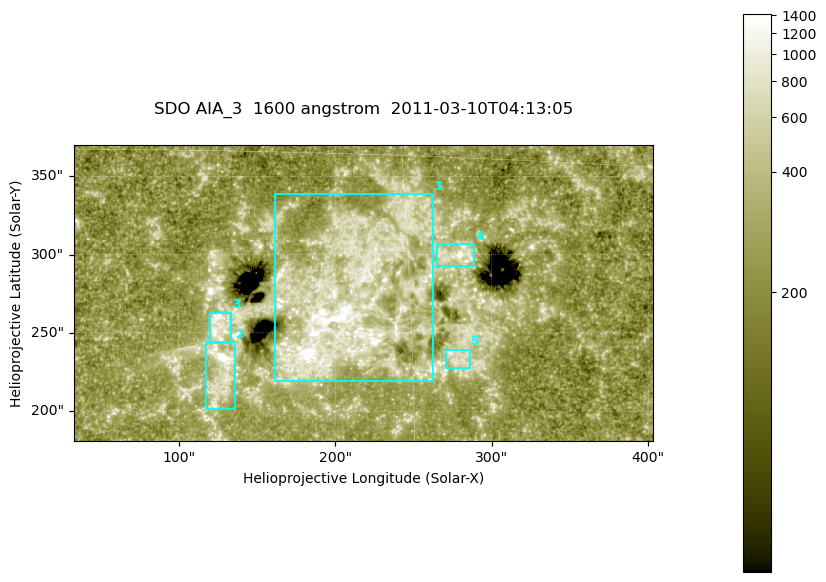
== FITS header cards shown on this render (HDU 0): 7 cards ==
TELESCOP= 'SDO     '           /
INSTRUME= 'AIA_3   '           /
WAVELNTH=                 1600 /
WAVEUNIT= 'angstrom'           /
DATE-OBS= '2011-03-10T04:13:05.119' /
CTYPE1  = 'HPLN-TAN'           /
CTYPE2  = 'HPLT-TAN'           /

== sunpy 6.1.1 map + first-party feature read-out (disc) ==
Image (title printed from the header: SDO AIA_3  1600 angstrom  2011-03-10T04:13:05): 607 x 311 px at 0.609 arcsec/px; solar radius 966 arcsec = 1586 px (partial field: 2.4% of the solar disc is inside the frame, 100% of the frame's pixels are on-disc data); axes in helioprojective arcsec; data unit not stated in the header (colour bar unlabelled)
Pointing: header CRPIX1/2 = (2052.59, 2044.23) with CRVAL1/2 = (0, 0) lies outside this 607 x 311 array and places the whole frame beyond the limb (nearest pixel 1.42 R_sun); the SolarSoft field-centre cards XCEN/YCEN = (217.9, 275.5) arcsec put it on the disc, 1919 arcsec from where CRPIX/CRVAL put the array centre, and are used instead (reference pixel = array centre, CRVAL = XCEN/YCEN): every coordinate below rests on XCEN/YCEN
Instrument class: DISC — disc imager (sunpy class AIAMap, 1600 A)
Bright regions (active regions / flare kernels): reference = the on-disc median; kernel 5 px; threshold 5 sigma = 419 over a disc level ~250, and >= 1.15x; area >= 188 px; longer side >= 4 px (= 2.4 arcsec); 5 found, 5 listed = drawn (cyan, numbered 1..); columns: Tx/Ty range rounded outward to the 2 arcsec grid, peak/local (2 s.f.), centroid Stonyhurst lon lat
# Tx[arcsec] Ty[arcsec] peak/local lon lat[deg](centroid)
1 160..264 218..340 7.4 +12 +9
2 116..136 200..244 11 +8 +6
3 120..134 242..264 5.1 +8 +8
4 264..290 292..308 6.6 +17 +11
5 270..286 226..240 5.2 +17 +7